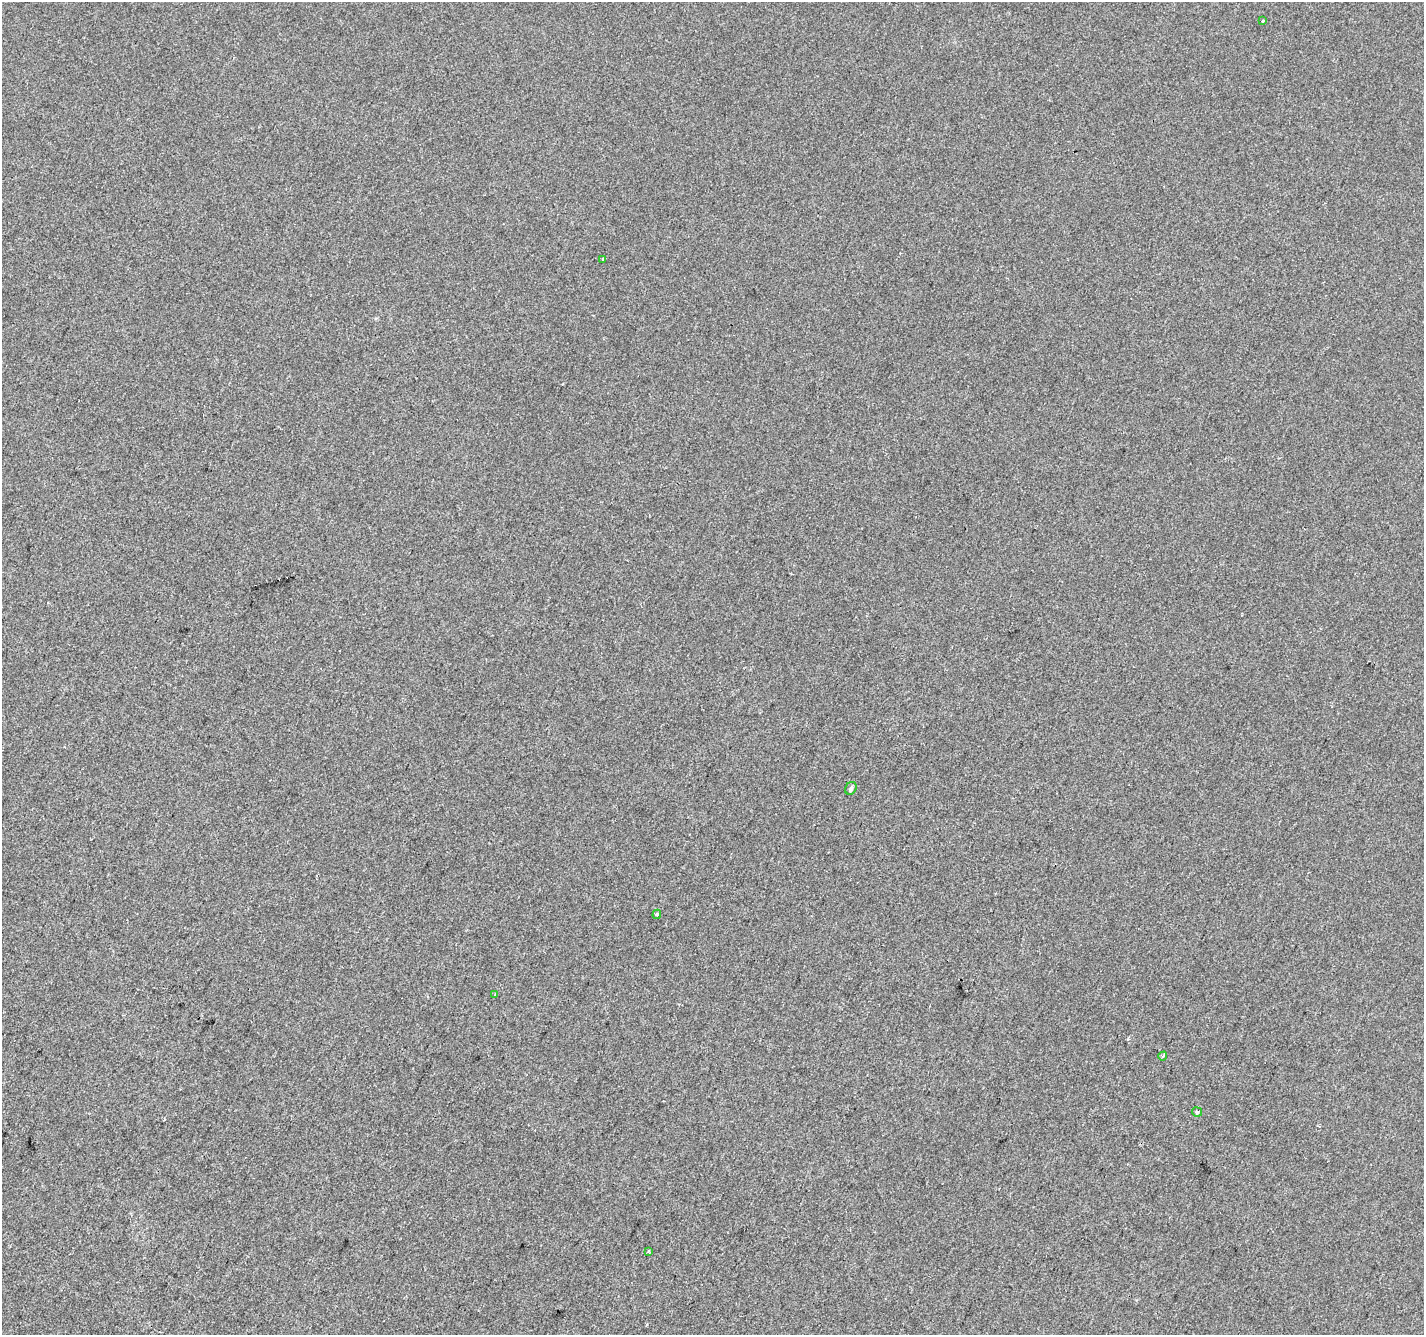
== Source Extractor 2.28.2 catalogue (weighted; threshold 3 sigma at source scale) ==
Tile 7 of 4 x 4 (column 3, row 2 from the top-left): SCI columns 2849-4270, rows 2934-4266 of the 5691 x 5802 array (HDU 1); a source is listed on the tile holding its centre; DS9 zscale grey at full resolution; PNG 1426 x 1337 px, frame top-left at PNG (2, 2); each listed source drawn as its Kron ellipse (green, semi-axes under 4 px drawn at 4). Shown black and unused: <1% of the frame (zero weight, under 2 of 3 exposures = <1% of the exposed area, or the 3 px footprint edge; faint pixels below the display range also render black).
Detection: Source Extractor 2.28.2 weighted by HDU 2 'WHT'; one run over the whole footprint, this tile lists its part. Background -9.86e-05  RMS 0.0056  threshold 0.0252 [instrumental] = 3 sigma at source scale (4.5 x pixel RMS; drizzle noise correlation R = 1.50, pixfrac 1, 0.0396/0.0396 arcsec/px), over >= 5 px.
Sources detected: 10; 2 cosmic-ray / hot-pixel residue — neither listed nor drawn; the other 8 listed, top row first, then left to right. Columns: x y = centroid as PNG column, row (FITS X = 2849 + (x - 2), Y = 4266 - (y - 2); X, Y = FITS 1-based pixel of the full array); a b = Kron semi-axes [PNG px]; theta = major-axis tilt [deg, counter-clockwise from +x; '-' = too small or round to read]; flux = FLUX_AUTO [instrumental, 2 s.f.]
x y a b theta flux
1263 21 3 3 - 2
603 260 3 3 - 1
851 788 7 5 57 1.2
657 914 5 3 - 0.9
495 995 4 3 - 0.69
1163 1056 4 3 - 0.63
1197 1112 5 4 - 0.9
648 1251 3 3 - 1.1